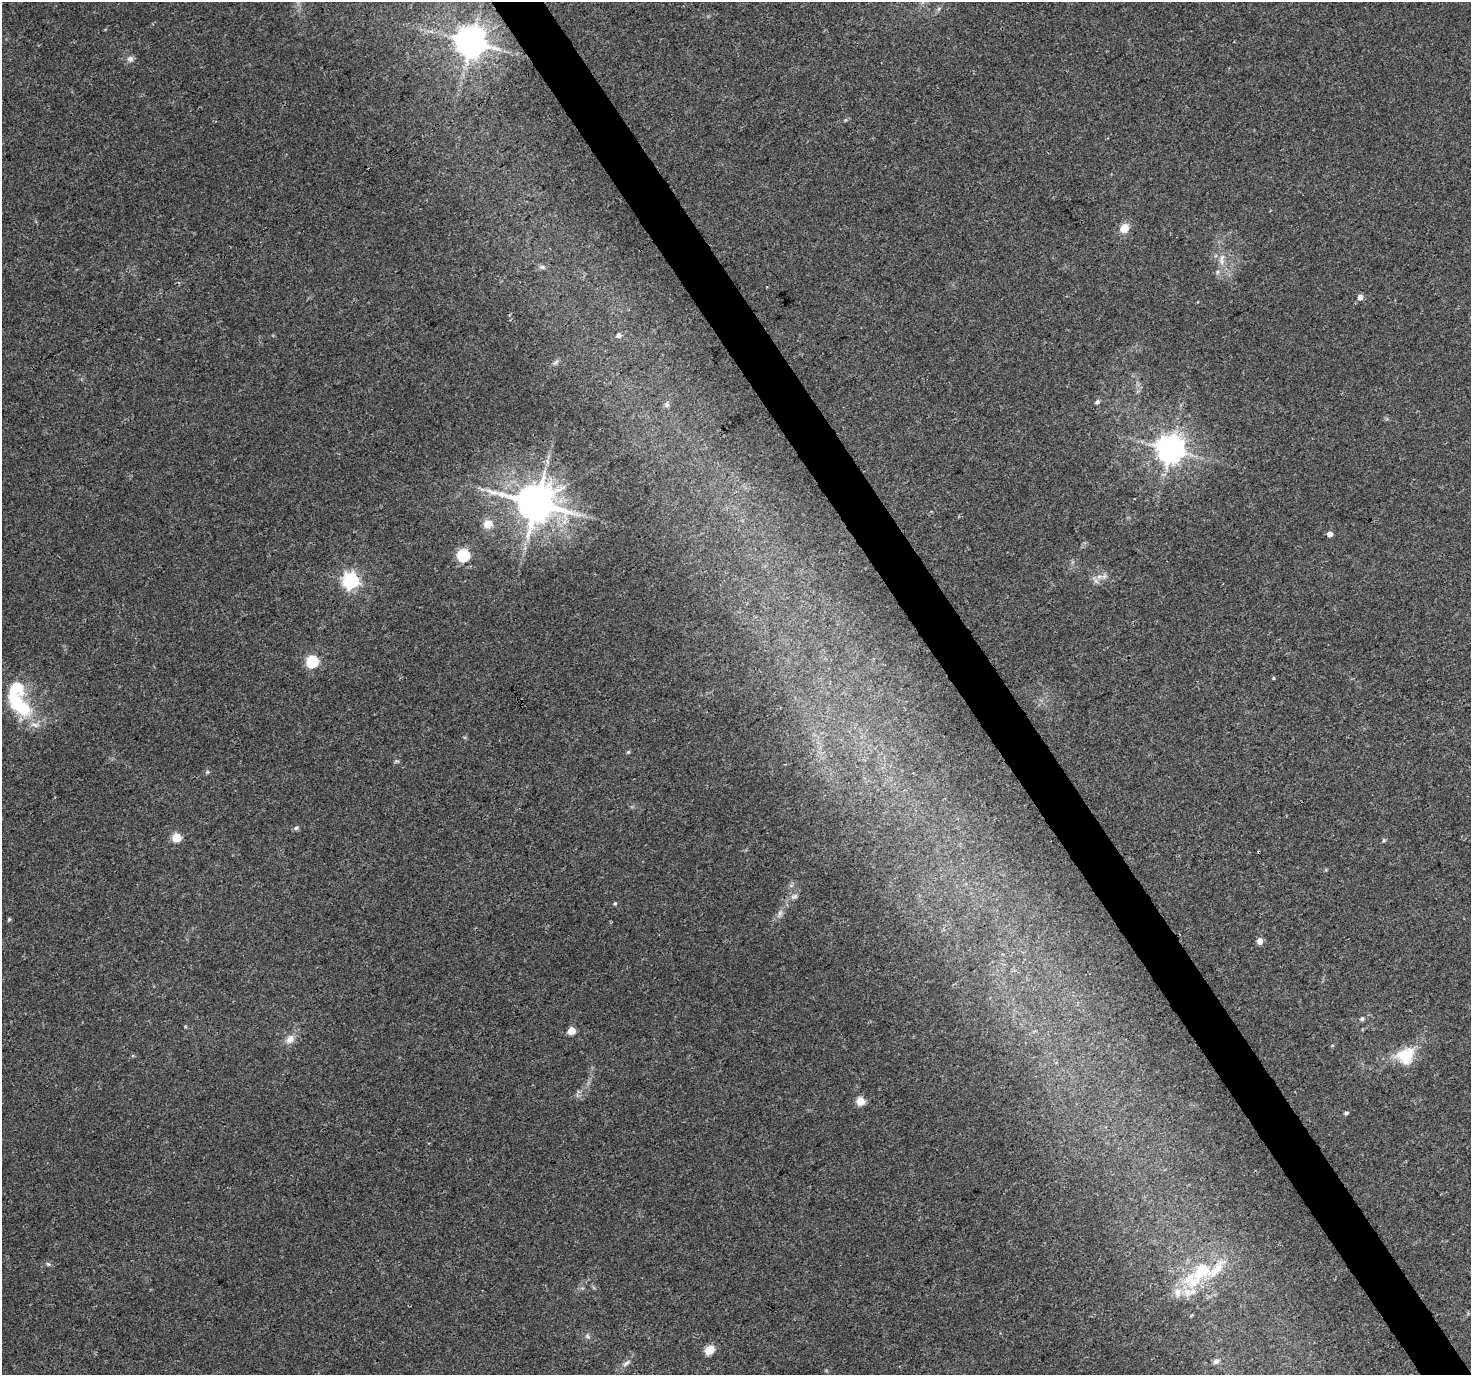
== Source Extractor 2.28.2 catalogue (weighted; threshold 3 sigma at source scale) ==
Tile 6 of 4 x 4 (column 2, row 2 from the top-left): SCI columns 1476-2944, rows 2925-4297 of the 5881 x 5789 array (HDU 1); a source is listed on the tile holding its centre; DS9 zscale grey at full resolution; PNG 1473 x 1377 px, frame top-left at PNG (2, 2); no overlay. Shown black and unused: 4% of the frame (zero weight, under 3 of 4 exposures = <1% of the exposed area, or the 3 px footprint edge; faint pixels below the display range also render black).
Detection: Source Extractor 2.28.2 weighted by HDU 2 'WHT'; one run over the whole footprint, this tile lists its part. Background 0.0346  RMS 0.0036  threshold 0.0163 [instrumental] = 3 sigma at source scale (4.5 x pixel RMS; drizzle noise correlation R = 1.50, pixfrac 1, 0.0396/0.0396 arcsec/px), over >= 5 px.
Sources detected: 50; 1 cosmic-ray / hot-pixel residue — not listed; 7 inside a brighter listed object's ellipse — not listed separately; the other 42 listed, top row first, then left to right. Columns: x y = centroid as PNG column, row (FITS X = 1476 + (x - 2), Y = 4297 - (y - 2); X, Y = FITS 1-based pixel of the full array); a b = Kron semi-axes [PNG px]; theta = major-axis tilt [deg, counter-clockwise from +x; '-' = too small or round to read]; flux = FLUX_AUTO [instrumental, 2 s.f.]
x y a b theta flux
471 42 9 9 - 740
130 59 9 8 - 1.3
1124 228 12 10 54 3.9
1222 259 18 5 87 2.4
542 267 9 6 0 1.1
1360 297 5 4 - 2.5
619 335 5 5 - 1.5
556 362 11 4 40 0.89
1097 402 6 5 - 0.95
667 405 8 6 -90 0.91
1170 449 8 8 - 530
536 503 11 10 - 1300
488 524 9 8 - 4.6
1330 534 4 4 - 2.5
463 555 6 6 - 44
1104 576 11 6 13 1.8
351 581 6 6 - 120
312 662 6 6 - 37
1273 678 4 3 - 0.41
20 707 30 18 -39 19
628 752 5 4 - 0.43
207 772 5 4 - 0.48
296 828 6 5 - 0.77
176 838 5 5 - 15
1384 840 6 5 - 0.56
794 896 9 5 17 1.1
615 903 5 4 - 0.41
780 913 8 5 61 1.1
9 920 6 4 68 0.47
1260 941 5 4 - 3.7
1362 1019 6 5 - 0.62
571 1031 5 5 - 8.8
290 1039 13 9 48 2.9
1405 1056 24 20 30 11
860 1101 5 5 - 12
1346 1113 5 4 - 0.74
48 1264 7 4 -43 0.58
1202 1271 36 20 48 20
587 1336 7 5 -36 0.79
709 1350 7 5 39 13
1216 1361 7 6 - 1.5
626 1363 13 5 38 1.5